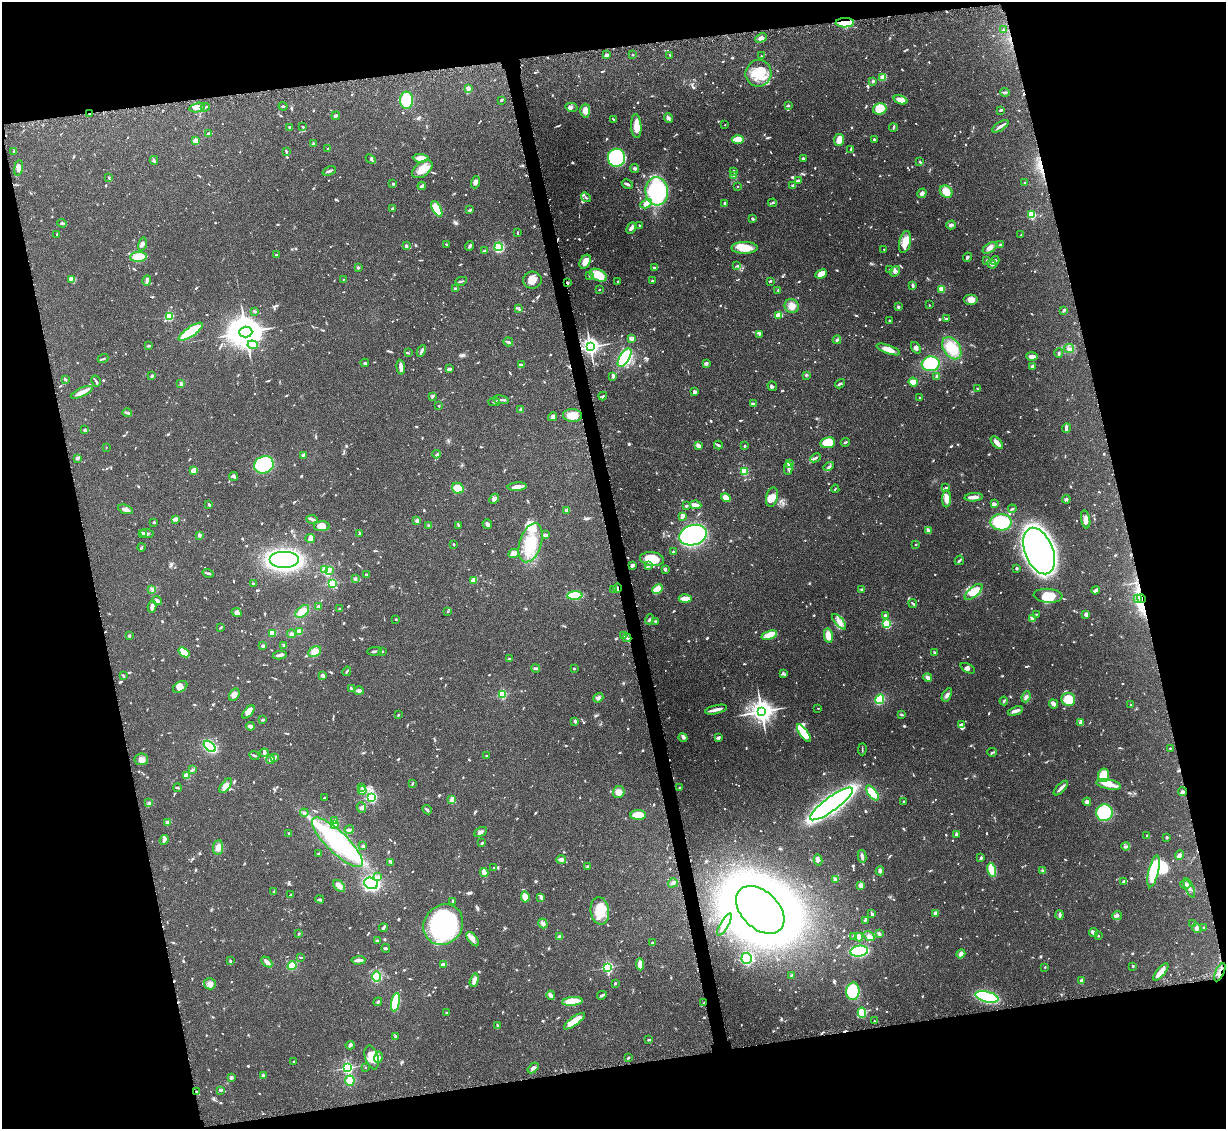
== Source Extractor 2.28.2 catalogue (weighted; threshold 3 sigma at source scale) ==
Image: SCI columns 112-5006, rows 208-4712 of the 5092 x 5004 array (HDU 1 of 3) = the unmasked area's bounding box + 8 px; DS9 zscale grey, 4 x 4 block average (1 PNG px = mean of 4 x 4 image px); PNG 1228 x 1131 px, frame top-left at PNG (2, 2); each listed source drawn as its Kron ellipse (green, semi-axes under 4 px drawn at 4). Shown black and unused: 26% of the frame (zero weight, under 3 of 5 exposures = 4% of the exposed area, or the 3 px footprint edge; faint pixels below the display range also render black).
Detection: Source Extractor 2.28.2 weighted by HDU 2 'WHT'. Background 0.0707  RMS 0.0033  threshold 0.0149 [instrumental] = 3 sigma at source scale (4.5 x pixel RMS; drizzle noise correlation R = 1.50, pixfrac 1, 0.05/0.05 arcsec/px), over >= 5 px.
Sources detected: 1230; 7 too faint to see at this stretch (4 x 4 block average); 7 inside a brighter object's white glare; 11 cosmic-ray / hot-pixel residue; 1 long thin detection or spike segment (spike, bleed or trail) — neither listed nor drawn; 26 coinciding with a brighter row at this scale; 58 inside a brighter listed object's ellipse — not listed separately; of the other 1120, all 500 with FLUX_AUTO >= 1.99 (the completeness limit of this list) listed and drawn (620 fainter detections not listed), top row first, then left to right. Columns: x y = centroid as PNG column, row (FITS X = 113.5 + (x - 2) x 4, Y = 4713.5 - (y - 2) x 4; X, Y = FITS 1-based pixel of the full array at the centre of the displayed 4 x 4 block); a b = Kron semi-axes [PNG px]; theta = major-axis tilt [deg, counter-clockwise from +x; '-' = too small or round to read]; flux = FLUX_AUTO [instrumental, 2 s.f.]
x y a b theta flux
845 23 9 5 1 53
1004 30 3 3 - 3.1
761 38 6 4 26 6.4
606 55 3 2 - 3
633 55 2 2 - 2.6
670 56 4 2 - 2.8
761 56 2 2 - 2.4
758 73 13 13 - 57
883 77 2 2 - 53
873 81 3 2 - 3
468 88 2 2 - 36
1005 92 4 2 - 2.5
406 100 8 6 88 120
501 100 3 2 - 4.2
900 100 7 4 -19 20
788 105 2 2 - 3.3
283 106 4 2 - 2.4
205 107 4 2 - 2.1
571 107 6 3 -14 4.1
197 108 8 4 12 15
880 109 7 5 17 36
1001 110 4 2 - 2.6
585 111 7 5 87 13
90 114 2 2 - 2.5
336 116 4 3 - 3.3
668 118 5 4 - 4.7
613 119 2 2 - 2
725 125 2 2 - 2.4
636 126 12 5 -87 33
1000 126 9 2 33 8.1
290 127 3 3 - 2.6
303 127 2 2 - 2.1
893 127 4 2 - 2.8
209 133 4 2 - 3.4
874 139 2 2 - 3
738 140 6 3 2 40
839 140 6 5 - 19
196 141 2 2 - 67
313 144 3 2 - 2.8
328 148 2 2 - 4.1
851 150 3 2 - 2.3
286 151 3 2 - 2.2
14 152 4 2 - 2.4
421 158 8 4 -5 16
617 158 9 8 - 260
803 158 4 3 - 3.5
371 159 5 2 - 3.1
154 160 4 2 - 3.3
920 162 3 2 - 2.5
18 168 8 3 81 11
635 168 4 3 - 4.3
422 169 12 7 37 30
329 171 7 2 22 6
734 171 2 2 - 3.8
734 175 3 2 - 2.8
109 177 2 2 - 3.6
799 180 4 2 - 4.3
475 182 6 3 72 7.1
1025 182 2 2 - 2
393 184 3 2 - 2.7
627 184 6 2 -29 3.9
422 186 4 3 - 5.7
737 186 2 2 - 2.3
793 186 3 3 - 4.8
657 191 14 11 -84 240
946 192 7 5 -42 27
922 193 5 4 - 7
586 197 5 2 - 3.4
725 203 4 2 - 5.2
772 203 4 2 - 2.3
646 204 6 3 30 15
393 208 3 3 - 2.5
437 209 8 3 -62 91
470 210 3 2 - 3.2
1032 215 2 2 - 150
753 219 3 2 - 2.8
62 223 4 2 - 3.6
640 225 2 2 - 2.5
951 225 5 3 - 4.6
631 228 6 3 64 6.5
517 233 2 2 - 2.5
57 234 3 2 - 2.1
1021 235 2 2 - 2.2
905 242 11 5 76 27
142 244 7 3 77 6.2
447 244 3 2 - 3.3
1001 245 2 2 - 5.5
406 246 2 2 - 16
470 246 5 2 - 4.6
499 247 4 4 - 120
744 248 13 6 1 35
990 248 8 4 36 9.3
884 249 2 2 - 3.3
485 251 4 2 - 3.5
276 255 2 2 - 3.4
138 257 8 5 4 39
967 257 4 2 - 3.2
986 261 3 2 - 2.8
995 261 5 3 - 5
585 262 7 5 62 22
992 264 5 3 - 8.2
737 266 3 2 - 2.6
358 267 2 2 - 14
654 268 3 2 - 2.8
890 270 3 2 - 2
895 271 5 3 - 5.7
821 274 6 4 24 19
598 275 9 5 -26 44
589 276 2 2 - 2.1
72 279 4 3 - 14
344 280 2 2 - 4.8
532 280 9 8 - 20
147 281 5 2 - 5.5
461 281 6 2 10 2.8
618 281 2 2 - 4.6
653 281 3 2 - 3.7
770 281 3 2 - 2.5
567 283 2 2 - 3.6
913 286 4 2 - 3.8
455 289 3 2 - 5.9
942 289 2 2 - 94
599 290 2 2 - 2.2
778 290 2 2 - 7.5
971 300 7 5 0 15
929 305 2 2 - 3.1
792 306 7 7 - 18
898 307 3 3 - 2.9
519 309 4 2 - 2.7
1064 310 4 2 - 2.7
255 311 3 2 - 2.7
779 315 4 3 - 24
169 316 2 2 - 180
947 318 3 2 - 2.2
889 320 2 2 - 2.4
191 332 14 4 35 110
246 332 6 5 - 6100
759 334 3 3 - 2.9
631 338 2 2 - 16
837 340 4 3 - 3.3
508 342 5 2 - 5.4
253 345 5 3 - 6.5
148 346 3 3 - 2.1
590 347 3 3 - 1200
916 348 6 3 -55 5.1
952 348 12 8 -56 56
888 349 12 4 -20 20
1069 349 5 4 - 7
421 351 6 2 64 6.4
408 353 3 2 - 2.2
1059 353 5 2 - 3.2
1032 356 5 3 - 14
625 358 10 4 58 120
103 359 5 2 - 2.4
365 363 4 2 - 3.9
706 363 3 3 - 5.9
931 364 9 7 4 110
521 365 4 2 - 3.7
1032 366 3 2 - 6.3
401 367 7 3 -84 12
449 369 3 2 - 10
806 375 4 2 - 2.3
152 376 3 2 - 4.1
613 376 4 2 - 5.6
937 377 3 2 - 12
66 380 3 2 - 3.3
96 381 6 2 -61 2.7
913 382 5 3 - 24
181 384 2 2 - 8.1
840 384 5 2 - 3.9
772 386 5 3 - 3.6
978 388 2 2 - 2.1
694 391 4 3 - 3.7
82 392 12 4 25 17
432 396 4 2 - 2.7
603 396 4 2 - 2.1
920 398 3 2 - 2.1
501 400 8 2 -8 4.2
494 402 6 2 -3 2.4
753 404 4 2 - 5.2
439 406 2 2 - 3.6
521 410 2 2 - 30
127 413 5 2 - 5.1
572 415 9 6 -5 31
553 417 4 3 - 4.5
1066 428 5 4 - 4.2
85 430 3 2 - 2.1
845 442 4 2 - 2.5
828 443 7 5 9 46
997 443 8 3 -47 16
698 445 4 3 - 8.4
718 445 4 3 - 3.2
744 446 2 2 - 3.2
106 447 2 2 - 2.1
436 454 4 3 - 2.7
304 455 3 2 - 7.3
77 458 3 2 - 4.3
815 458 5 3 - 4.8
789 463 4 3 - 10
264 465 10 8 23 220
829 467 5 2 - 3.1
788 469 6 2 -90 4.7
194 470 3 3 - 25
744 471 2 2 - 160
234 476 4 2 - 5.3
517 487 9 4 4 11
458 488 6 5 - 23
946 488 4 2 - 2.8
835 489 4 2 - 2
772 497 10 5 78 15
974 497 9 2 4 13
726 498 5 4 - 18
494 499 5 3 - 7.9
947 499 8 4 88 18
1066 499 4 3 - 3.1
994 504 4 3 - 6
209 505 3 2 - 3.2
695 505 6 3 -8 11
686 506 2 2 - 3.8
125 509 8 3 -20 9.5
1012 509 4 2 - 2.6
567 510 4 3 - 6.7
682 516 4 3 - 7.6
175 519 4 2 - 11
312 519 6 3 -8 4.8
1086 519 9 4 -79 10
417 521 3 3 - 6.3
154 522 3 2 - 2.3
1001 522 10 8 -1 140
487 524 5 3 - 6.1
429 525 4 2 - 2.1
459 525 3 2 - 3.7
322 526 8 5 2 24
928 531 4 2 - 11
143 533 2 2 - 8.3
147 533 6 2 -7 5.8
360 533 3 2 - 5.2
199 535 2 2 - 21
546 535 4 2 - 6.1
693 535 14 10 18 470
310 538 5 4 - 7.1
531 543 20 11 72 60
453 544 2 2 - 3
916 545 2 2 - 3
141 547 4 2 - 2
1039 551 24 14 -68 1300
673 552 2 2 - 15
514 553 6 4 24 11
652 559 12 7 -6 54
284 560 15 8 0 550
959 560 5 2 - 3
632 565 2 2 - 9.1
648 565 3 3 - 4.1
1017 568 2 2 - 3.6
665 569 4 3 - 3.9
325 570 2 2 - 130
329 571 3 3 - 3.4
208 573 5 2 - 3.4
366 575 2 2 - 7.2
355 579 2 2 - 3.3
474 580 4 3 - 13
253 583 3 2 - 2.3
332 583 2 2 - 170
618 588 4 2 - 4
152 589 3 2 - 2
658 589 6 3 25 39
862 589 3 2 - 2.8
614 590 3 3 - 2.5
1095 590 4 2 - 9.5
974 592 11 5 39 28
575 596 8 3 2 97
1048 596 14 7 -4 29
685 599 6 3 2 17
1138 599 2 2 - 2.1
1141 599 4 2 - 6.1
157 601 5 3 - 4.7
913 603 4 2 - 2.9
319 606 3 3 - 4
152 607 6 3 80 9.4
339 609 2 2 - 2.1
302 611 8 5 42 21
447 611 2 2 - 5.2
237 612 5 3 - 9.2
1036 614 2 2 - 5
1086 614 3 2 - 9
885 615 3 2 - 4
396 619 2 2 - 2
650 619 5 2 - 2.9
1032 619 4 3 - 9
655 621 2 2 - 2.6
839 622 9 4 -49 11
887 624 2 2 - 190
221 627 4 2 - 2.1
299 632 4 3 - 10
273 633 4 3 - 8.4
291 634 4 3 - 3.8
769 635 8 4 18 48
129 636 2 2 - 4.5
624 636 3 2 - 2.7
828 636 7 4 -79 24
627 638 4 2 - 3.5
284 645 2 2 - 2.8
263 646 3 2 - 3.9
374 651 7 2 9 4.1
382 651 2 2 - 6.9
184 652 6 2 -38 47
315 652 7 5 28 16
934 653 2 2 - 11
280 655 7 2 11 7.2
509 659 3 2 - 2.6
536 668 4 2 - 5.1
968 668 8 3 -27 6.7
574 669 2 2 - 8.8
347 671 5 2 - 2.4
783 674 3 2 - 2.1
123 676 4 2 - 2.2
323 676 4 4 - 4.4
928 678 4 3 - 9.3
180 687 8 5 31 15
351 688 4 2 - 2.9
359 691 5 2 - 8.3
502 694 2 2 - 170
234 695 6 4 57 9.7
947 695 7 3 59 7
1026 697 5 3 - 5.1
598 698 5 4 - 5.3
880 699 5 3 - 100
1068 699 7 6 - 50
1004 701 4 2 - 2.9
1053 704 5 3 - 10
1131 705 2 2 - 2.1
818 708 2 2 - 2
716 710 11 2 14 14
761 711 4 4 - 2000
1016 711 8 2 20 13
248 712 8 3 50 15
398 715 2 2 - 3.2
901 715 3 2 - 2.2
263 720 4 2 - 2
575 721 4 2 - 2.4
1080 722 4 3 - 5.9
961 724 4 3 - 3.5
250 726 4 2 - 10
804 733 10 4 -54 53
683 738 4 3 - 3.5
718 738 3 2 - 5.2
210 746 7 3 -41 220
1170 748 2 2 - 2
862 749 6 2 89 2.2
992 752 5 2 - 2.6
264 753 4 3 - 3.9
254 755 5 2 - 3.8
486 756 2 2 - 3.4
274 758 4 2 - 3.5
141 759 7 6 - 10
270 760 4 2 - 8.8
193 769 4 2 - 2.8
1104 775 7 5 80 47
187 776 2 2 - 69
412 783 3 2 - 2.3
1109 784 12 4 -10 21
226 786 8 4 53 12
362 787 3 3 - 3.5
177 788 4 2 - 2.1
680 788 2 2 - 5.5
1061 788 9 2 46 8
362 791 4 3 - 5.5
619 792 6 5 - 14
1183 792 4 2 - 3.5
872 793 9 4 -52 27
372 797 3 2 - 190
324 798 2 2 - 2.3
452 800 4 4 - 6.1
904 802 3 2 - 2.1
1087 802 4 3 - 8.5
149 803 4 2 - 2.1
831 804 26 7 36 1200
361 808 5 4 - 6
427 810 5 2 - 4.1
304 813 4 2 - 2.5
1104 813 8 8 - 99
638 815 8 5 -2 46
334 821 3 2 - 2
168 822 3 2 - 6.3
335 825 4 3 - 3.1
349 830 4 3 - 6.1
480 832 7 3 26 5.5
289 833 2 2 - 3.6
956 834 3 2 - 5.2
1147 836 4 2 - 2.9
1167 837 3 2 - 2.6
164 840 5 2 - 9.5
337 842 34 10 -44 200
482 843 2 2 - 3.4
363 846 3 2 - 2.5
1126 846 4 2 - 2.4
218 848 7 5 85 13
319 853 3 2 - 2.3
1179 855 5 4 - 5.3
862 856 6 3 -78 5.7
981 858 4 3 - 3
561 859 5 3 - 7.1
818 860 5 3 - 5.1
391 862 3 3 - 2.9
588 866 4 3 - 2.8
494 868 2 2 - 4
992 870 7 4 -77 59
880 871 4 3 - 6
1043 871 4 3 - 3
1154 871 16 5 76 120
484 872 4 2 - 19
378 877 4 3 - 3.9
835 880 3 3 - 7.6
1124 881 2 2 - 4
371 883 7 5 -19 260
673 883 5 3 - 5.3
861 885 4 3 - 8.8
1185 885 5 4 - 4.6
339 886 7 4 -44 12
1189 888 10 2 -65 7.7
274 892 3 3 - 2.1
290 895 2 2 - 2
525 897 6 4 -83 18
541 898 3 2 - 9.3
320 899 4 2 - 3.6
453 902 2 2 - 4.6
760 910 28 18 -44 2300
600 911 14 9 -82 49
936 913 3 2 - 18
872 914 4 2 - 3.1
1060 915 5 2 - 5.7
1117 915 5 3 - 3.8
865 920 4 2 - 4.4
543 923 5 4 - 8.3
1193 923 2 2 - 2.7
443 925 21 19 51 330
724 925 12 3 59 21
383 928 4 2 - 4.3
1197 928 5 4 - 5.5
1204 928 2 2 - 4.1
1093 933 4 2 - 17
299 934 3 2 - 2.2
879 934 2 2 - 3.7
854 936 2 2 - 15
869 936 6 4 -36 6.5
1098 936 2 2 - 2.8
560 937 4 3 - 6.7
859 937 4 3 - 12
473 939 8 4 -53 9.9
377 941 3 3 - 3.4
652 943 2 2 - 2.8
386 948 4 2 - 2.5
859 951 9 5 8 200
961 954 5 3 - 7.7
301 957 4 2 - 2.3
747 958 5 5 - 110
358 960 7 2 3 14
230 961 3 2 - 2.1
267 962 6 3 -46 11
443 964 4 2 - 6.9
640 964 6 3 -84 17
292 966 4 4 - 39
1133 966 3 2 - 2.1
607 967 2 2 - 340
1045 967 2 2 - 4.7
1161 972 10 3 51 24
1220 972 10 3 65 11
792 975 3 3 - 2.7
376 977 5 4 - 14
474 980 7 3 73 12
1081 981 3 2 - 6.7
615 983 3 2 - 2.2
210 984 6 5 - 10
853 991 9 6 87 120
551 995 5 4 - 5
602 995 5 2 - 4.9
987 997 12 5 -13 220
572 1001 10 4 5 60
378 1002 4 2 - 3.3
395 1002 9 3 80 89
704 1003 3 2 - 3.2
446 1012 2 2 - 4.7
862 1013 5 3 - 92
574 1021 12 3 36 36
874 1021 2 2 - 2.1
497 1025 3 2 - 2.3
395 1037 4 2 - 3
648 1040 3 2 - 2.5
350 1045 4 3 - 4.8
372 1057 12 6 -73 37
378 1057 6 3 74 7
628 1057 4 2 - 2.4
293 1061 2 2 - 3.1
347 1068 2 2 - 440
365 1068 2 2 - 2.3
533 1068 6 3 41 6.4
263 1075 3 2 - 4
231 1077 3 3 - 3.1
350 1081 5 5 - 22
220 1090 3 2 - 2.4
197 1092 3 2 - 3.1
Overlapping masked pixels (flux is a lower limit): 10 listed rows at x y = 845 23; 90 114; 567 283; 590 347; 618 588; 1141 599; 627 638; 760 910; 1220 972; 704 1003
Diffuse or blended objects may show on this block-average render without a row.